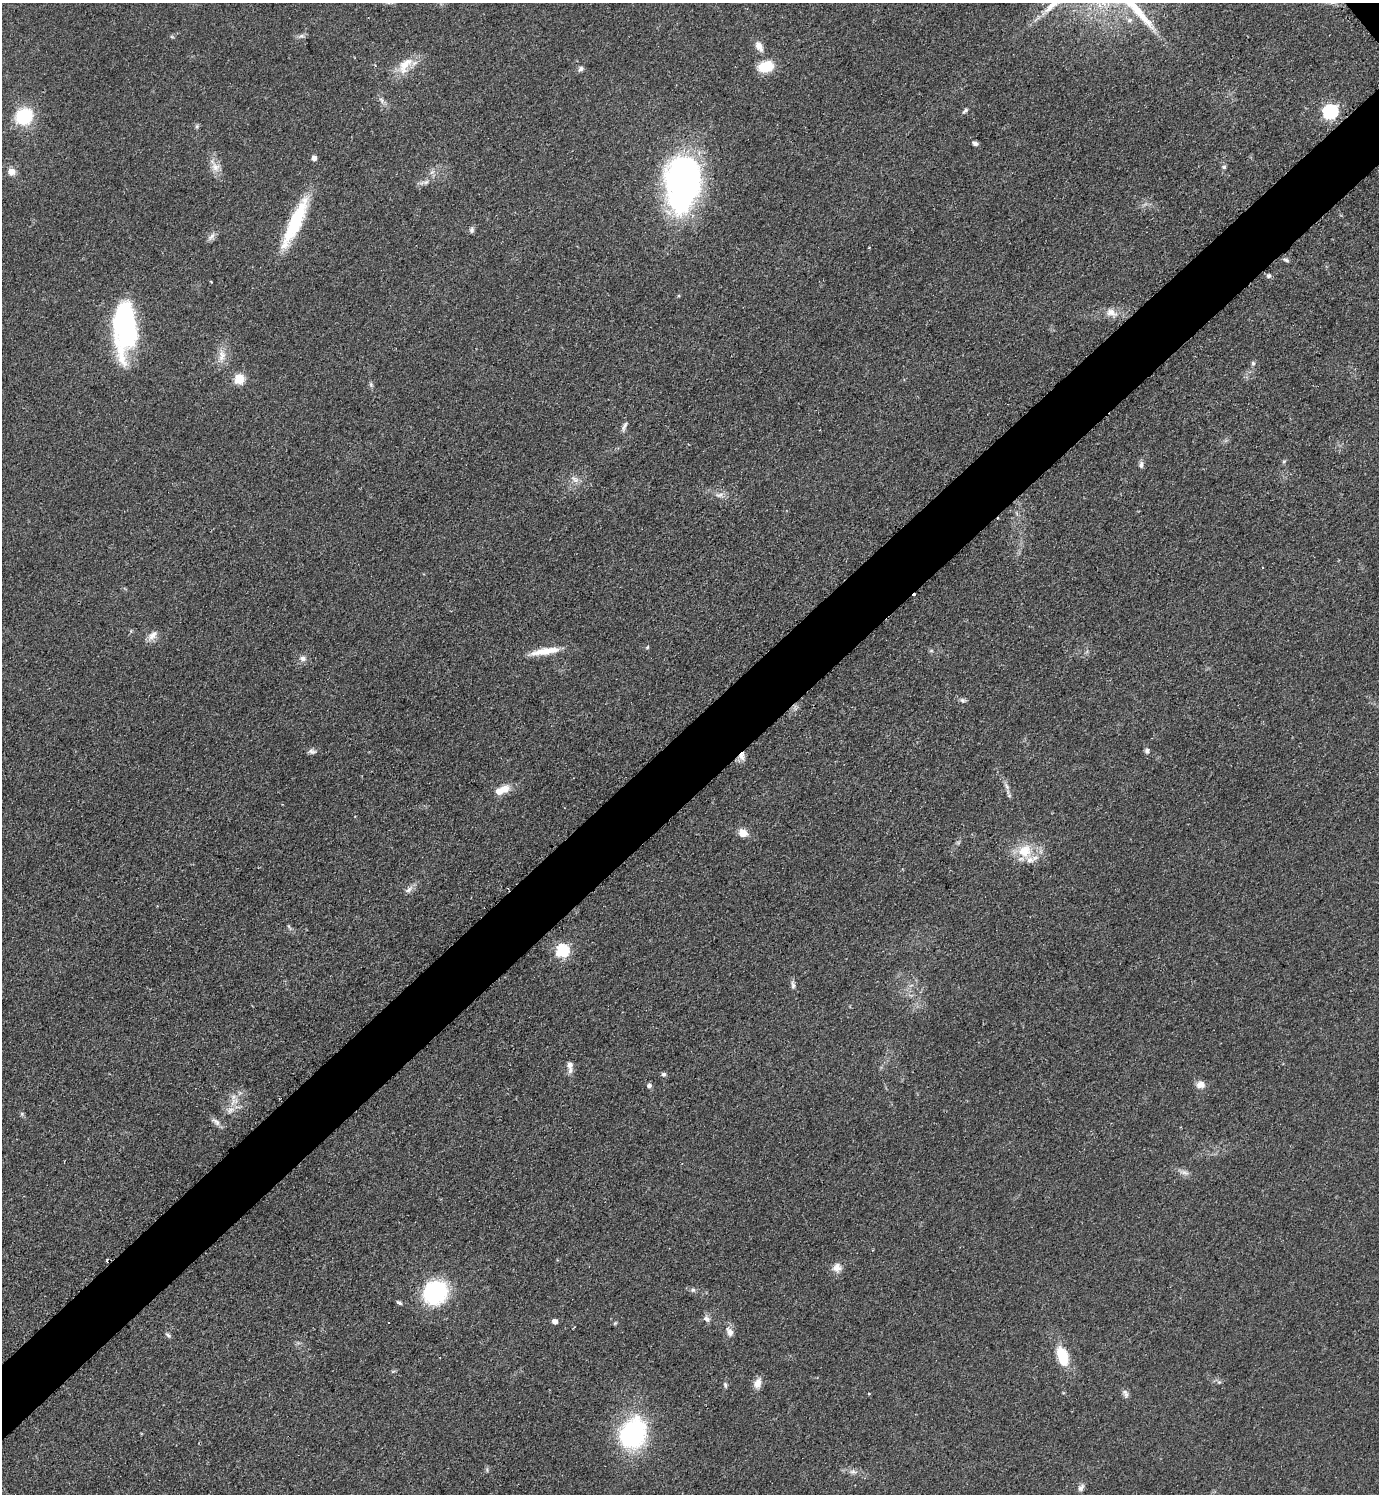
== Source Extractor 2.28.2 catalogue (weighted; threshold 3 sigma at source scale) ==
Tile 7 of 4 x 4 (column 3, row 2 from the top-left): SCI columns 3067-4443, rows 2991-4482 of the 5988 x 5990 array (HDU 1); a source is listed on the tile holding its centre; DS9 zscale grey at full resolution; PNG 1381 x 1496 px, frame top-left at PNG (2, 3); no overlay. Shown black and unused: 5% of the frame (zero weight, under 2 of 3 exposures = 1% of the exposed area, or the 3 px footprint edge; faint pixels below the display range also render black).
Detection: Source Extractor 2.28.2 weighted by HDU 2 'WHT'; one run over the whole footprint, this tile lists its part. Background 0.0801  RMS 0.0074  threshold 0.0331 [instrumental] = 3 sigma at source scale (4.5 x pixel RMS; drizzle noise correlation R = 1.50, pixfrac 1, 0.05/0.05 arcsec/px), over >= 5 px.
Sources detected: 81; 3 cosmic-ray / hot-pixel residue — not listed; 2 inside a brighter listed object's ellipse — not listed separately; the other 76 listed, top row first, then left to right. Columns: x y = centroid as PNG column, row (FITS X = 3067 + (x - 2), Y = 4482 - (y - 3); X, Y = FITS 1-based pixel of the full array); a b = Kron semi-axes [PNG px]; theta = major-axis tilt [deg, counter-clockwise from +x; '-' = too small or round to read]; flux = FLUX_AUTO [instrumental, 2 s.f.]
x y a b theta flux
301 36 7 6 - 1.9
172 37 6 3 -19 0.84
759 46 13 7 -61 5.6
405 64 25 11 39 14
375 65 3 3 - 0.64
766 67 15 10 15 20
581 69 8 6 35 2
381 100 10 5 -66 2.4
965 110 8 4 42 1.5
1330 112 7 6 - 150
24 116 15 14 - 42
197 126 6 4 89 1.1
975 143 7 5 -30 2.1
314 158 5 4 - 4.3
215 167 12 10 -34 6
1224 167 5 5 - 1.3
11 172 7 7 - 6.5
426 182 8 5 24 2.2
682 183 49 30 86 270
295 223 62 13 65 48
471 230 7 6 - 1.8
211 236 13 6 48 3.1
1286 260 9 4 -20 1.6
1269 276 6 6 - 1.7
1111 312 16 10 -22 7
125 327 52 21 89 130
222 356 17 10 81 7.5
1253 363 7 5 -69 1.4
239 379 5 5 - 48
371 385 7 5 -79 1.4
624 426 13 5 67 2.6
1284 461 6 4 19 0.95
1141 465 9 5 89 2.3
575 479 12 6 -37 3.5
719 495 11 5 16 3
152 635 15 8 46 5.1
647 647 5 4 - 0.86
545 651 38 8 9 14
303 658 8 7 - 3.1
962 700 8 5 -31 1.9
312 751 11 6 -10 2.5
1147 751 7 5 86 1.9
742 756 12 7 90 4.3
1007 787 8 5 -60 2.2
502 790 18 8 23 11
743 833 10 8 -31 7.3
1025 851 19 17 30 19
409 889 13 6 44 3.2
562 950 6 6 - 96
793 985 9 6 -80 2.1
570 1065 8 7 - 3.2
664 1074 6 6 - 1.5
1201 1085 11 9 4 5
649 1086 5 5 - 2.4
233 1097 7 4 71 2.1
230 1110 12 6 39 4.1
216 1122 14 6 -44 3.4
1185 1173 12 4 -9 2.6
837 1267 12 11 - 5.4
693 1290 6 6 - 1.6
435 1292 24 21 42 73
399 1303 8 4 -33 1.4
707 1319 11 7 -30 2.8
554 1321 5 4 - 4.3
388 1322 3 2 - 0.66
615 1323 6 4 44 0.86
730 1332 13 8 -61 4.6
168 1335 9 5 -42 1.5
1062 1356 23 12 -70 21
758 1383 13 8 67 6.4
725 1385 9 4 -73 1.4
869 1393 3 3 - 0.7
1125 1393 12 6 -58 2.5
633 1434 36 27 68 89
853 1472 11 4 -5 2.7
1081 1488 11 6 51 2.7
Overlapping masked pixels (flux is a lower limit): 1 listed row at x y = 742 756